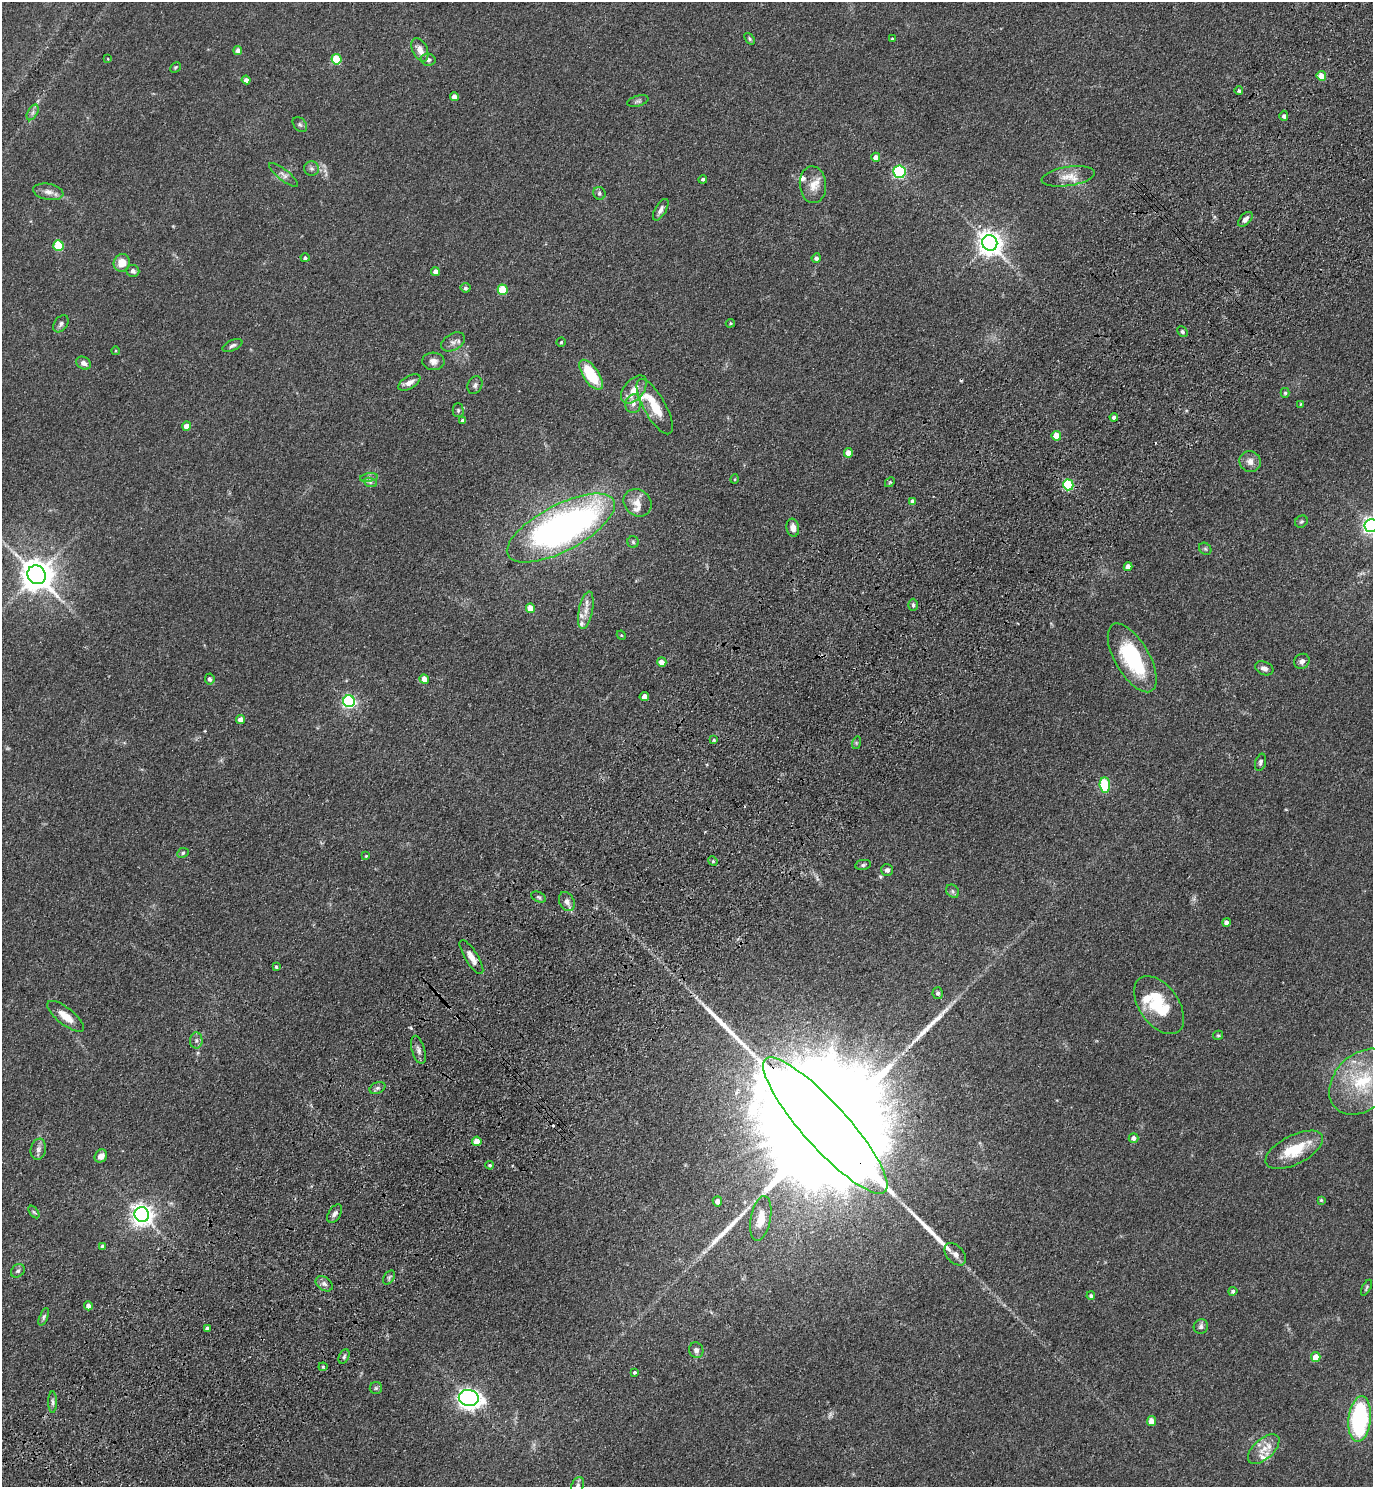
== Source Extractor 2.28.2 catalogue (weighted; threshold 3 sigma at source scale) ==
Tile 7 of 4 x 4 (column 3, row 2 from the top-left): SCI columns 2992-4362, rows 3061-4545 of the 6122 x 6121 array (HDU 1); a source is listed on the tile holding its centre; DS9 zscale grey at full resolution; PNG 1375 x 1489 px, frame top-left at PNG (2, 2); each listed source drawn as its Kron ellipse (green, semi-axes under 4 px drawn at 4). Shown black and unused: <1% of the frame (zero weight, under 3 of 4 exposures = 6% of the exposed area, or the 3 px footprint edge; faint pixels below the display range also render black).
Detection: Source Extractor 2.28.2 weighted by HDU 2 'WHT'; one run over the whole footprint, this tile lists its part. Background 0.0746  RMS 0.0066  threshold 0.0298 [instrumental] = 3 sigma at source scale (4.5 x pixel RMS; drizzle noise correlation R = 1.50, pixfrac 1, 0.05/0.05 arcsec/px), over >= 5 px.
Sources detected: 162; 1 too faint to see at this stretch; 2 inside a brighter object's white glare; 2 cosmic-ray / hot-pixel residue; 3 long thin detections or spike segments (spike, bleed or trail) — neither listed nor drawn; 6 inside a brighter listed object's ellipse — not listed separately; the other 148 listed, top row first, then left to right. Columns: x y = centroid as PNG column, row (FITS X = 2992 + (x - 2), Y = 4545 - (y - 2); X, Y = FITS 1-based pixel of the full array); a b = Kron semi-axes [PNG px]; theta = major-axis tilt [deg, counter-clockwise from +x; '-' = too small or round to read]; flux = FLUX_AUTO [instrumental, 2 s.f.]
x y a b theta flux
750 39 6 4 -51 0.94
892 39 3 3 - 0.7
238 50 4 4 - 4
420 50 12 7 -64 5.1
108 59 3 2 - 0.41
336 59 5 5 - 32
428 60 7 6 - 1.8
175 67 6 4 45 0.85
1321 76 5 4 - 8.2
246 80 4 4 - 2.6
1239 91 4 4 - 1.2
454 97 4 4 - 4.3
638 101 11 5 16 1.5
33 112 8 5 60 1.9
1284 116 5 4 - 1.4
300 124 8 6 -49 1.5
876 157 4 4 - 4.6
311 168 7 7 - 2
899 172 6 6 - 64
284 175 18 5 -39 3
1068 176 27 9 9 8.4
703 179 4 4 - 1.3
813 185 18 13 -85 8
48 192 15 8 -11 4.1
599 193 6 6 - 1.6
661 210 12 5 60 2.8
1245 219 9 5 48 2.7
990 243 8 7 - 580
58 246 5 5 - 31
305 258 4 4 - 1.3
816 258 4 4 - 2
122 263 9 8 - 8.1
133 271 6 6 - 1.9
435 271 4 4 - 4
466 288 5 4 - 1.2
503 290 5 5 - 23
730 323 5 4 - 0.72
61 324 9 6 54 2
1182 332 6 4 -47 1.3
453 342 13 8 30 3.4
561 342 4 4 - 0.79
232 345 10 5 24 1.8
116 351 4 3 - 0.53
433 361 11 9 -4 3.4
83 363 8 6 -30 2.7
591 375 17 8 -56 29
409 383 12 6 30 4.2
475 385 9 7 62 1.8
634 389 16 9 50 7.6
1285 393 5 4 - 0.95
633 404 9 8 - 3.8
1301 404 4 3 - 0.61
655 407 31 11 -60 17
458 410 7 5 -90 1.2
1114 417 4 4 - 1.9
463 421 4 4 - 2.3
187 426 4 4 - 6.2
1056 436 5 4 - 12
848 453 4 4 - 6
1250 461 11 10 - 4.5
369 478 9 4 8 1.7
735 479 5 3 - 0.59
370 482 7 4 -18 1.3
890 482 5 4 - 0.93
1068 485 5 5 - 50
913 501 4 4 - 2.7
637 503 15 12 -40 6.6
1301 522 7 5 41 1.1
1371 525 7 6 - 230
561 528 60 23 28 270
793 528 9 6 -80 4.4
633 542 6 5 - 0.98
1205 549 7 5 -44 1.2
1128 567 4 4 - 5.3
37 575 10 8 -46 1200
913 605 6 4 90 1.3
530 608 5 4 - 11
586 610 19 7 79 5.9
621 635 5 3 - 0.66
1132 658 38 17 -60 50
1302 661 8 7 - 2.7
662 662 5 4 - 5.1
1264 668 9 6 -23 3
210 679 5 5 - 1.9
424 679 5 4 - 6.8
644 697 5 4 - 5.5
349 701 6 6 - 130
240 719 4 4 - 4.5
714 740 4 4 - 0.78
856 743 6 4 73 0.83
1260 762 9 5 74 1.6
1105 785 7 5 -84 41
183 853 6 4 25 1.1
366 856 4 3 - 0.67
713 861 5 4 - 0.86
863 865 8 5 11 1.2
887 870 6 6 - 1.7
953 891 7 6 - 1.4
538 897 8 5 -27 1.2
567 901 10 7 -61 3
1226 922 4 4 - 2.8
471 957 19 6 -58 5.7
276 967 4 3 - 0.78
938 993 6 5 - 1.6
1159 1005 33 19 -54 31
66 1016 22 8 -38 8.6
1218 1035 5 4 - 0.83
196 1040 8 6 89 2
418 1050 14 6 -74 2.8
1363 1082 38 28 43 43
377 1088 8 5 26 1.7
825 1126 89 22 -48 72000
1133 1138 5 4 - 2.5
477 1141 5 4 - 6.8
38 1149 10 7 79 2.7
1294 1150 31 14 27 22
101 1156 7 6 - 4.1
490 1165 4 3 - 0.84
1321 1200 4 4 - 0.7
717 1201 5 4 - 3.5
34 1212 7 3 -52 0.99
335 1214 10 6 56 2.5
142 1215 7 7 - 430
761 1218 23 10 79 11
103 1246 4 4 - 2.1
955 1254 13 8 -48 4.3
18 1271 8 6 42 1.6
389 1277 8 5 57 1.4
324 1284 9 6 -36 2.3
1366 1288 9 3 62 1
1233 1291 4 4 - 1.4
1091 1296 4 4 - 1.3
88 1306 4 4 - 2.9
44 1317 9 4 67 1.3
1201 1326 7 7 - 2.1
207 1328 4 3 - 1.7
696 1350 8 7 - 2.7
344 1357 8 5 64 1.3
1316 1357 5 4 - 9.2
323 1367 4 4 - 0.78
635 1372 3 3 - 1
376 1388 6 6 - 1.2
469 1398 10 8 -8 310
53 1402 11 4 -90 1.8
1360 1419 23 11 84 79
1151 1421 5 4 - 5.9
1264 1449 19 10 42 8.4
578 1485 9 6 65 1.9
Overlapping masked pixels (flux is a lower limit): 1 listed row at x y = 825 1126
Isophote crosses this tile's border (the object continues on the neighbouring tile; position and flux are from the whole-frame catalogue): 2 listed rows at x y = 1371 525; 578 1485